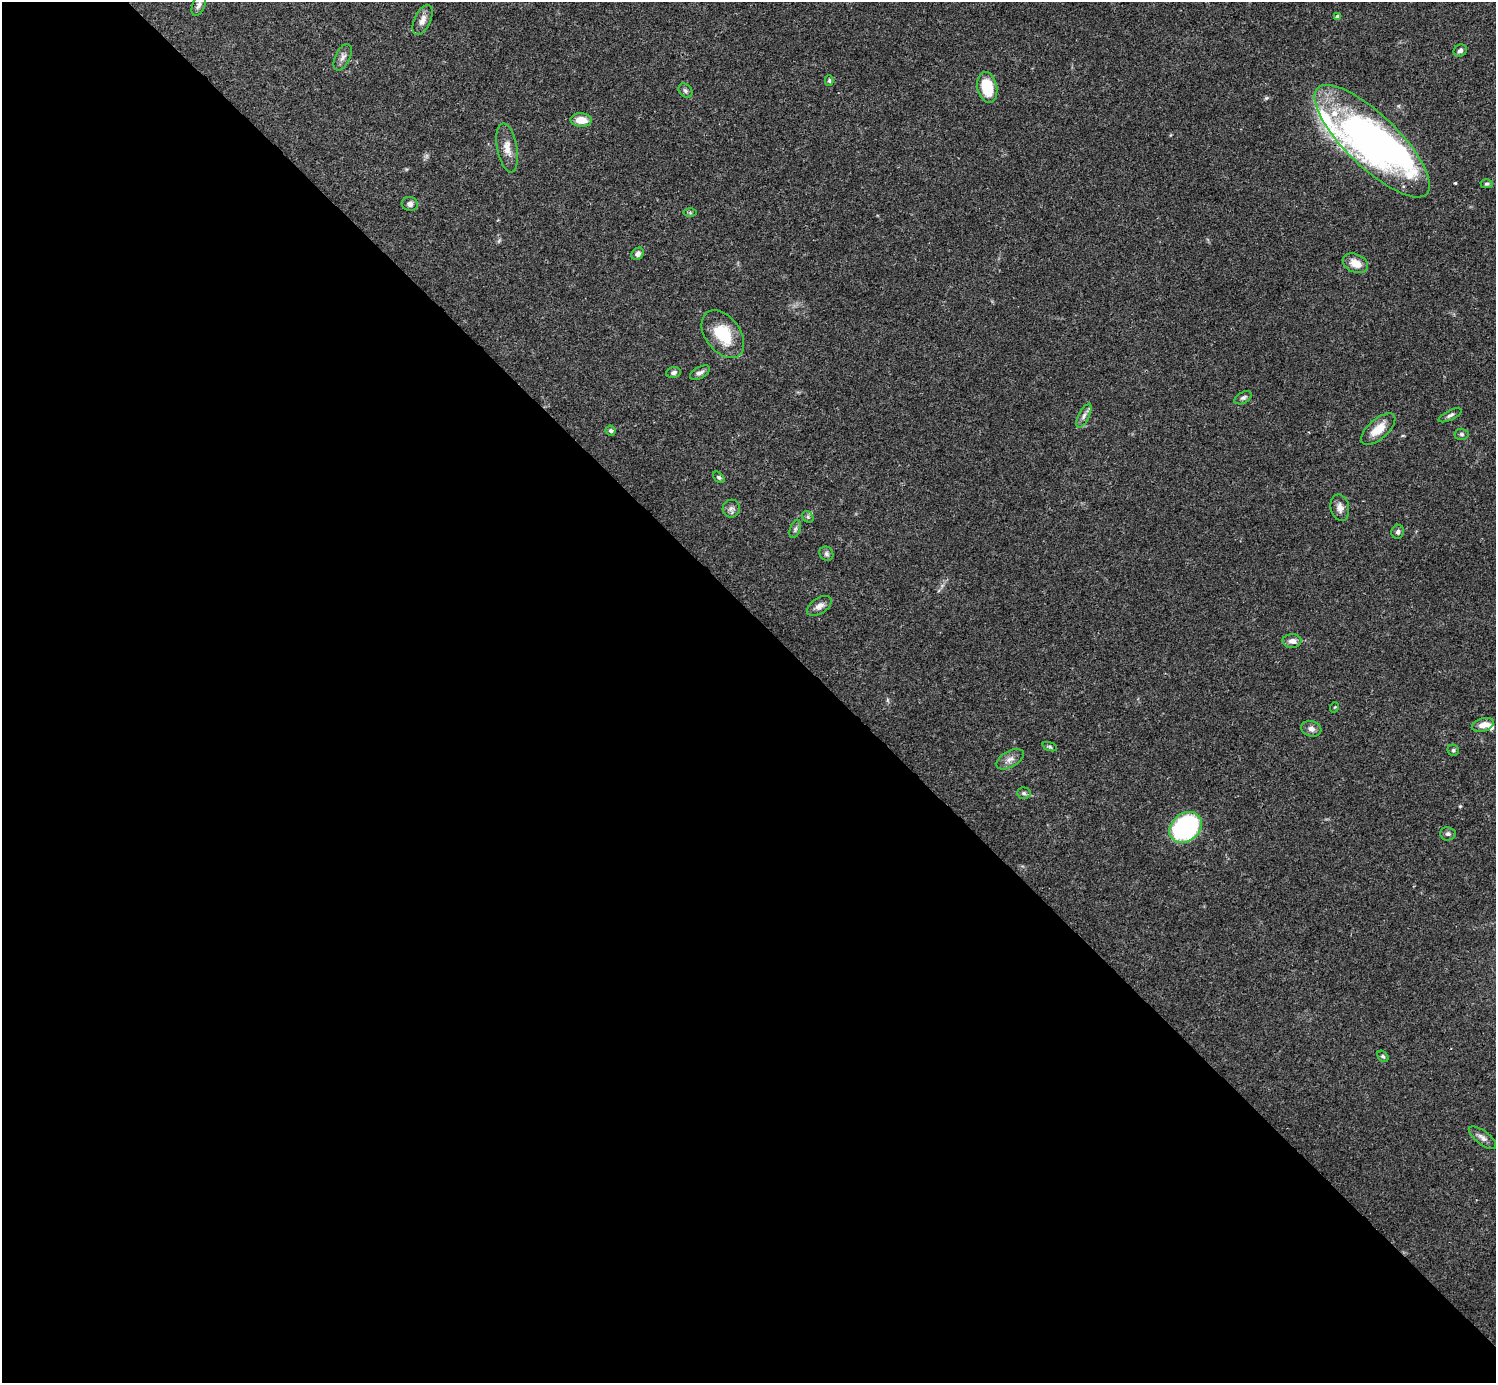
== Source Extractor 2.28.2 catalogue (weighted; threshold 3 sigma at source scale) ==
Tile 9 of 4 x 4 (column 1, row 3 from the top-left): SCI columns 1-1494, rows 1539-2919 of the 5982 x 5981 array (HDU 1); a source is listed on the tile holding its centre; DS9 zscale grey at full resolution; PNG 1498 x 1385 px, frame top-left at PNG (2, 2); each listed source drawn as its Kron ellipse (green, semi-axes under 4 px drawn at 4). Shown black and unused: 55% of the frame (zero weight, under 3 of 4 exposures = <1% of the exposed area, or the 3 px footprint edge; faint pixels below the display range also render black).
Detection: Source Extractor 2.28.2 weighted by HDU 2 'WHT'; one run over the whole footprint, this tile lists its part. Background 0.0409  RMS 0.0027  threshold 0.0119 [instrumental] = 3 sigma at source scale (4.5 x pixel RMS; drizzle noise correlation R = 1.50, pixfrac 1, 0.05/0.05 arcsec/px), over >= 5 px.
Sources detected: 50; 2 inside a brighter object's white glare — neither listed nor drawn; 3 inside a brighter listed object's ellipse — not listed separately; the other 45 listed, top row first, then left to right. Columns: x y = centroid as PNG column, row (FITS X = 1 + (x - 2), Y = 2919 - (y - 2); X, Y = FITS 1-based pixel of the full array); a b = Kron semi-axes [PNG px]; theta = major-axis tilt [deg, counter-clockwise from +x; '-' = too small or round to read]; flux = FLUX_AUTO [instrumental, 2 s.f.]
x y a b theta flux
199 5 12 6 70 1.1
1338 17 4 4 - 1
422 20 16 8 65 1.8
1460 51 7 5 27 0.83
343 57 14 7 64 1.3
829 80 5 4 - 0.37
987 87 15 9 -77 9.3
685 91 8 6 -47 0.71
581 120 10 7 -4 3.6
1372 141 76 26 -44 76
507 148 25 10 -80 3
1487 184 6 4 2 0.43
410 204 8 7 - 1
690 213 6 4 0 0.37
638 254 7 5 44 1.1
1355 263 13 9 -24 3.2
723 334 27 17 -53 10
673 373 7 5 15 0.75
700 373 11 5 28 1
1243 398 9 5 28 0.69
1450 415 12 4 26 0.76
1084 416 13 5 63 1.2
1378 429 21 10 41 4.4
611 431 5 4 - 0.54
1462 434 7 5 -2 0.49
719 477 7 4 -44 0.47
1340 508 13 9 -79 1.7
731 509 9 8 - 1
808 517 6 5 - 0.48
795 529 9 5 69 0.67
1398 532 7 6 - 0.68
826 554 7 6 - 0.7
819 606 14 7 33 1.5
1292 641 9 6 0 1.4
1335 707 5 3 - 0.22
1483 725 11 6 16 2.3
1311 729 10 7 -18 1.3
1050 747 8 3 -19 0.4
1453 750 6 5 - 0.49
1010 759 15 8 29 1.7
1024 793 7 5 -3 0.59
1186 827 18 14 40 35
1448 834 8 6 -5 0.68
1383 1056 6 4 -48 0.46
1482 1138 16 6 -37 1.3